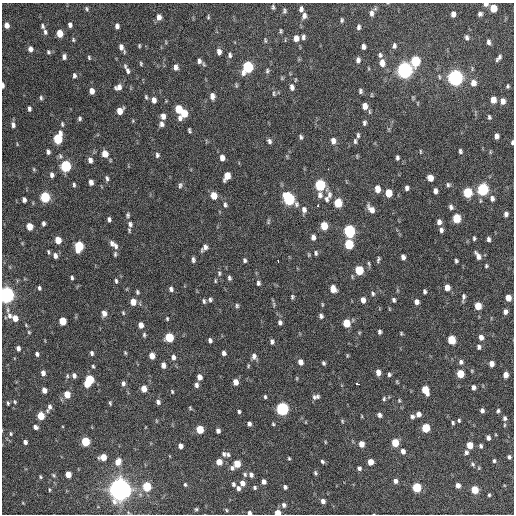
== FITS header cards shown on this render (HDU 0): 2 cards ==
NAXIS1  =                  512 / Axis length
NAXIS2  =                  512 / Axis length

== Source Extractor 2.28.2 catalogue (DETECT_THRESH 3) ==
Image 512 x 512 px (HDU 0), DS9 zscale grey, 1 PNG px = 1 image px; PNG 516 x 516 px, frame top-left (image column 1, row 512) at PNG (2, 3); no overlay
Background 999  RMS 32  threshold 96.9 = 3 sigma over >= 5 px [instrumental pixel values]
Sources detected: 331; all 331 listed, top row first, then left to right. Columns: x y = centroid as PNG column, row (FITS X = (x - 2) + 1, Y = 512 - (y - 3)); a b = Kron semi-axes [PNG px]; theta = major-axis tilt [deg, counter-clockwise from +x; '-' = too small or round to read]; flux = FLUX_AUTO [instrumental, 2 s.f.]
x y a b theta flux
486 4 5 4 - 8.0e+03
273 7 5 3 - 3.4e+03
493 8 6 5 - 4.5e+04
87 9 6 4 -74 3.2e+03
301 9 7 5 80 7.1e+03
284 11 6 4 89 3.9e+03
371 13 9 5 90 8.7e+03
453 14 5 4 - 1.1e+04
480 14 5 4 - 5.1e+03
304 16 7 5 77 8.2e+03
159 17 7 6 - 1.1e+04
208 17 5 4 - 2.5e+03
342 20 5 4 - 3.7e+03
7 25 6 5 - 1.2e+04
70 25 5 4 - 6.2e+03
43 26 7 4 -67 4.4e+03
117 26 5 4 - 7.4e+03
359 27 7 5 80 5.6e+03
281 31 4 3 - 3.0e+03
45 32 7 5 -81 5.1e+03
60 33 6 5 - 3.1e+04
303 37 6 4 81 5.3e+03
296 38 7 5 87 1.5e+04
467 38 7 5 -78 5.6e+03
73 40 5 3 - 2.6e+03
265 40 6 3 -73 2.4e+03
488 42 6 4 -85 6.0e+03
139 46 4 3 - 2.5e+03
394 46 7 5 79 5.9e+03
121 47 7 5 -77 1.0e+04
363 47 5 4 - 7.3e+03
30 49 6 5 - 8.6e+03
48 52 6 5 - 3.5e+03
219 52 6 4 -81 9.7e+03
230 55 7 5 -86 5.3e+03
380 55 7 6 - 4.9e+03
64 57 5 4 - 6.1e+03
89 57 5 3 - 2.7e+03
499 58 7 3 49 6.4e+03
358 60 7 5 83 7.2e+03
199 61 8 6 -75 7.2e+03
415 61 7 6 - 1.2e+05
382 63 8 6 -84 1.7e+04
141 64 6 4 -77 2.7e+03
176 67 7 5 -83 9.7e+03
248 67 7 6 - 1.9e+05
404 70 7 6 - 8.3e+05
128 71 9 5 -68 7.5e+03
267 71 6 5 - 3.7e+03
74 75 5 4 - 4.7e+03
455 78 7 6 - 8.0e+05
473 83 7 6 - 1.5e+04
3 85 6 3 -87 7.0e+03
508 86 4 3 - 3.0e+03
118 87 8 6 25 1.1e+04
292 87 8 5 -79 7.7e+03
92 91 5 4 - 1.5e+04
360 91 5 4 - 4.3e+03
273 93 7 3 -90 2.9e+03
212 96 7 5 -83 1.2e+04
146 97 7 4 -75 3.3e+03
41 98 6 4 -80 3.5e+03
154 100 7 5 -86 1.0e+04
493 100 6 5 - 2.1e+04
503 101 6 4 87 1.2e+04
418 103 5 3 - 1.6e+03
365 106 7 5 -85 1.7e+04
29 109 5 3 - 5.4e+03
179 109 9 5 -85 5.6e+04
120 111 6 5 - 2.2e+04
184 113 8 5 69 3.8e+04
163 116 6 5 - 1.2e+04
489 117 5 3 - 3.7e+03
80 119 5 4 - 3.8e+03
133 121 5 3 - 1.9e+03
364 123 6 4 89 4.5e+03
62 124 5 3 - 3.1e+03
161 124 7 6 - 7.3e+03
13 125 7 5 -75 7.0e+03
189 130 5 3 - 3.5e+03
358 135 6 4 -84 3.8e+03
496 136 5 4 - 9.7e+03
301 137 5 4 - 4.0e+03
58 139 7 5 79 1.1e+05
269 141 6 5 - 5.5e+03
333 141 7 5 -82 1.1e+04
355 141 6 4 -90 3.9e+03
512 142 4 3 - 3.6e+03
420 151 5 2 - 2.0e+03
460 151 5 3 - 4.0e+03
48 152 5 4 - 5.4e+03
105 154 7 6 - 1.9e+04
157 155 7 5 -88 4.6e+03
222 158 6 5 - 1.1e+04
397 158 5 3 - 4.4e+03
90 160 7 5 -72 8.2e+03
66 166 6 5 - 1.7e+05
34 169 5 4 - 2.4e+03
328 169 3 2 - 2.6e+03
52 175 6 5 - 7.4e+03
227 176 7 5 67 3.1e+04
107 178 7 4 -78 4.7e+03
430 178 6 5 - 1.9e+04
91 182 5 4 - 1.1e+04
74 185 5 3 - 3.5e+03
180 185 8 5 79 4.7e+03
320 185 6 6 - 1.6e+05
448 185 6 5 - 4.1e+03
407 188 5 4 - 6.1e+03
377 189 6 5 - 2.0e+04
483 189 6 6 - 2.4e+05
435 191 5 4 - 7.6e+03
468 192 6 5 - 9.9e+04
389 193 6 5 - 3.8e+04
214 195 6 5 - 3.2e+04
320 195 8 7 - 9.4e+03
329 195 10 7 -80 1.0e+04
45 197 6 5 - 1.4e+05
492 198 7 5 -86 7.1e+03
289 199 8 6 -58 2.4e+05
326 199 9 7 83 7.5e+03
24 200 5 4 - 7.0e+03
338 203 6 5 - 6.4e+04
225 205 7 5 -78 5.1e+03
318 206 3 3 - 1.6e+04
451 207 6 5 - 6.1e+03
371 209 10 6 -52 1.6e+04
304 210 7 6 - 9.2e+03
506 214 5 4 - 6.4e+03
128 215 7 5 -90 4.2e+03
457 218 6 5 - 6.8e+04
109 219 5 3 - 5.0e+03
439 222 6 5 - 8.6e+03
43 223 5 3 - 4.9e+03
130 224 8 7 - 8.1e+03
30 226 6 5 - 3.1e+04
324 226 6 5 - 4.2e+04
441 230 5 4 - 6.0e+03
349 231 7 6 - 2.5e+05
313 237 6 4 -88 9.0e+03
474 238 4 3 - 3.3e+03
488 239 5 3 - 5.3e+03
58 240 6 5 - 2.9e+04
112 243 8 5 -72 7.4e+03
349 244 6 5 - 1.0e+05
79 246 7 5 85 1.0e+05
115 246 9 5 -69 7.5e+03
204 248 9 5 52 9.2e+03
48 252 6 3 -84 2.9e+03
316 253 6 5 - 4.1e+03
115 254 7 4 77 3.7e+03
55 256 6 5 - 8.6e+03
478 256 9 4 -61 1.2e+04
403 257 5 4 - 7.8e+03
378 259 7 3 73 3.7e+03
193 260 6 4 -84 5.4e+03
245 260 5 4 - 4.1e+03
278 261 3 2 - 3.5e+03
456 261 4 3 - 3.6e+03
369 263 6 4 -71 3.0e+03
486 266 3 3 - 2.7e+03
359 270 6 5 - 7.4e+04
219 273 7 5 -81 4.1e+03
72 278 5 3 - 3.4e+03
229 278 6 4 -74 4.6e+03
116 281 6 4 -87 3.6e+03
215 281 6 3 -82 2.5e+03
258 283 5 4 - 4.9e+03
447 287 5 5 - 1.8e+04
39 288 4 3 - 4.3e+03
171 289 6 4 -77 5.9e+03
333 289 6 5 - 2.0e+04
425 291 4 3 - 4.3e+03
137 292 6 4 -81 3.6e+03
373 293 6 5 - 4.1e+03
6 295 7 6 - 8.7e+05
292 297 5 4 - 3.3e+03
463 297 7 3 83 5.3e+03
508 298 5 5 - 2.0e+04
210 300 5 5 - 4.4e+03
363 300 6 4 -85 1.2e+04
394 300 5 4 - 4.1e+03
204 301 6 4 -76 4.0e+03
133 302 6 5 - 1.9e+04
417 302 6 5 - 9.0e+03
274 304 9 3 -77 4.0e+03
237 306 6 4 -89 3.6e+03
478 306 6 5 - 3.6e+04
505 312 5 4 - 7.9e+03
104 313 6 5 - 1.2e+04
123 313 5 4 - 2.4e+03
10 316 9 7 90 1.0e+04
321 316 5 4 - 6.1e+03
15 318 6 5 - 2.0e+04
167 319 5 4 - 2.7e+03
63 321 6 5 - 4.3e+04
280 322 6 5 - 5.8e+03
346 323 6 5 - 4.8e+04
26 325 6 3 -47 2.3e+03
141 325 6 4 -82 1.4e+04
29 332 5 4 - 2.4e+03
379 332 4 4 - 4.7e+03
401 333 5 4 - 2.3e+03
144 335 6 4 -90 3.7e+03
169 337 6 5 - 8.0e+04
481 337 6 5 - 1.0e+04
210 340 5 4 - 5.9e+03
452 340 6 5 - 6.2e+04
272 341 6 4 -89 5.4e+03
479 347 5 4 - 5.1e+03
18 348 5 4 - 6.7e+03
92 353 5 4 - 4.4e+03
125 353 4 3 - 2.4e+03
224 353 4 4 - 6.3e+03
37 354 5 4 - 4.8e+03
347 355 6 3 -90 2.1e+03
152 356 5 4 - 1.8e+04
254 356 8 6 -71 9.0e+03
173 357 7 5 -72 7.7e+03
300 362 6 5 - 1.1e+04
461 362 6 5 - 6.0e+03
323 363 4 3 - 3.7e+03
491 364 5 4 - 1.3e+04
163 365 6 5 - 1.1e+04
93 366 4 3 - 2.6e+03
378 372 6 4 -83 1.4e+04
43 373 5 4 - 9.9e+03
389 374 5 4 - 4.0e+03
460 374 6 5 - 5.2e+04
506 375 5 4 - 1.4e+04
67 376 6 4 -83 3.0e+03
74 376 5 4 - 7.1e+03
199 377 5 4 - 1.2e+04
89 379 6 5 - 8.3e+04
235 382 5 5 - 1.5e+04
123 383 6 5 - 5.8e+03
87 384 5 4 - 2.4e+04
357 384 4 3 - 1.0e+04
196 385 6 5 - 6.6e+03
473 387 5 4 - 8.5e+03
144 389 5 5 - 2.4e+04
44 390 5 4 - 1.3e+04
425 390 7 5 -65 4.7e+04
172 392 4 3 - 2.4e+03
67 394 6 5 - 2.8e+04
265 397 4 3 - 3.1e+03
314 397 8 5 -72 5.3e+03
317 397 6 6 - 4.7e+03
384 399 6 4 -81 3.4e+03
399 400 5 4 - 2.3e+03
15 402 5 4 - 2.9e+03
158 402 6 5 - 6.6e+03
8 403 4 3 - 2.9e+03
110 403 5 3 - 2.9e+03
49 407 11 5 65 8.6e+03
190 408 6 4 -48 2.5e+03
282 409 6 6 - 3.4e+05
482 410 5 4 - 7.4e+03
239 411 4 4 - 3.6e+03
498 411 5 5 - 3.8e+03
418 414 5 5 - 1.0e+04
379 415 5 4 - 6.0e+03
41 416 5 5 - 4.5e+04
362 416 5 3 - 1.7e+03
412 416 6 6 - 5.5e+03
505 418 6 5 - 5.6e+03
459 420 5 3 - 3.1e+03
156 421 6 3 72 2.1e+03
342 421 5 4 - 2.5e+03
453 423 5 4 - 3.2e+03
249 424 4 4 - 6.1e+03
273 424 4 4 - 2.5e+03
504 425 5 3 - 2.3e+03
35 427 5 4 - 6.6e+03
426 428 6 5 - 7.1e+04
200 429 6 5 - 5.1e+04
218 431 5 4 - 7.2e+03
11 434 6 4 90 2.8e+03
488 438 5 4 - 6.8e+03
25 442 4 4 - 6.8e+03
85 442 6 5 - 8.1e+04
325 442 5 3 - 1.8e+03
395 443 5 5 - 4.6e+04
361 444 5 5 - 1.9e+04
470 445 5 5 - 2.8e+04
180 446 5 4 - 1.1e+04
481 446 5 4 - 4.3e+03
403 451 5 5 - 1.0e+04
466 452 6 5 - 5.9e+03
224 454 7 6 - 5.5e+03
228 454 6 5 - 3.9e+03
103 457 5 5 - 2.8e+04
509 457 5 4 - 4.5e+03
289 458 5 3 - 2.5e+03
322 461 6 4 -47 3.9e+03
494 461 5 4 - 3.5e+03
118 462 7 6 - 1.9e+04
219 462 5 5 - 2.2e+04
370 462 5 5 - 2.1e+04
237 464 5 5 - 4.0e+04
472 464 7 5 -52 4.0e+03
232 468 7 6 - 6.4e+03
359 468 5 5 - 5.1e+03
315 473 6 4 -78 3.8e+03
68 474 5 4 - 2.2e+04
245 474 6 5 - 3.9e+03
53 475 6 4 -38 2.8e+03
251 475 6 5 - 6.8e+03
40 477 4 3 - 2.7e+03
395 481 5 4 - 8.4e+03
264 482 5 4 - 9.1e+03
242 483 6 5 - 1.2e+04
185 484 4 3 - 2.9e+03
233 484 4 3 - 4.6e+03
458 485 5 4 - 1.1e+04
147 486 6 5 - 8.5e+04
285 487 4 4 - 5.3e+03
417 487 6 5 - 9.4e+04
238 488 5 4 - 6.4e+03
255 488 5 4 - 3.5e+03
120 489 9 8 - 1.9e+06
49 490 4 2 - 2.1e+03
475 490 5 5 - 4.8e+04
489 495 3 3 - 2.8e+03
323 501 5 5 - 8.7e+03
23 503 4 3 - 1.7e+03
284 505 7 5 -73 6.1e+03
196 509 4 4 - 2.5e+03
226 510 5 4 - 2.4e+03
249 513 4 4 - 5.3e+03
277 513 4 4 - 2.1e+04
At the frame edge (FLAGS 8, measured only in part): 6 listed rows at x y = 486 4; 3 85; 512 142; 6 295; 249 513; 277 513